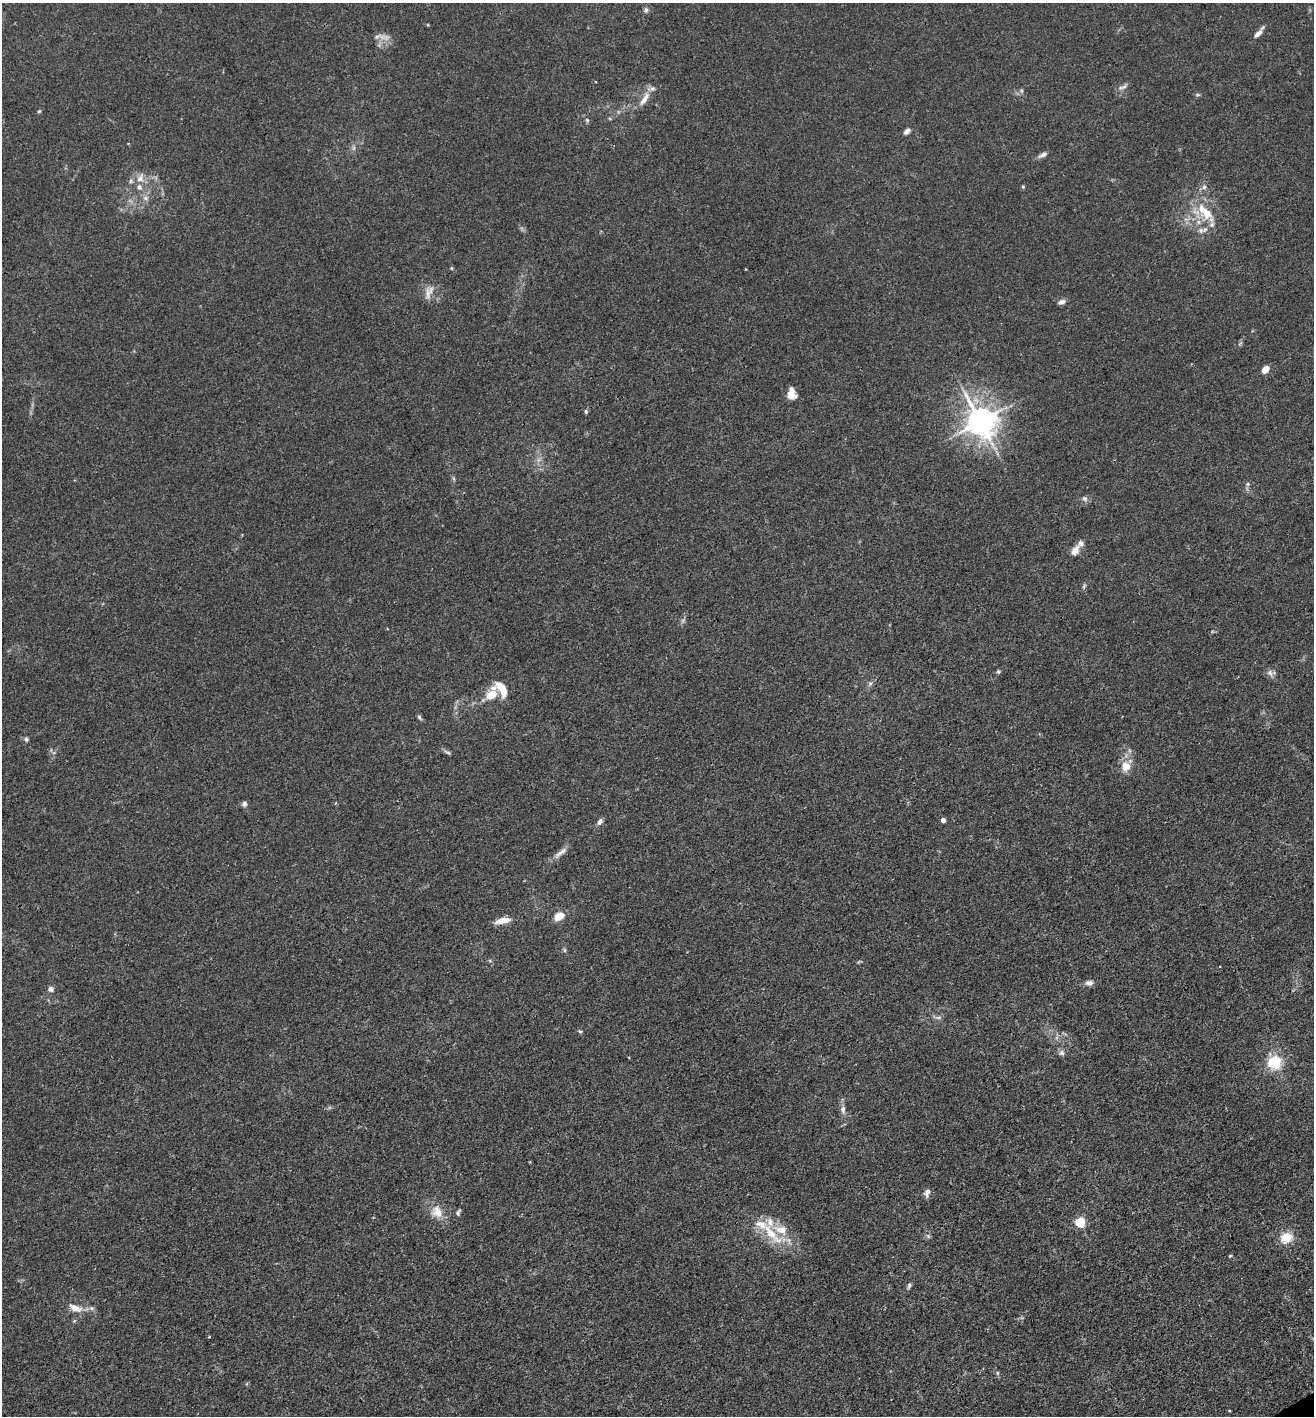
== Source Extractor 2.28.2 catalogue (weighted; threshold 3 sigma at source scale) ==
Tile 6 of 4 x 4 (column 2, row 2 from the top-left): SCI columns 1511-2822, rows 2912-4325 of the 5777 x 5823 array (HDU 1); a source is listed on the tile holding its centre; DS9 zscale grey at full resolution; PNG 1316 x 1418 px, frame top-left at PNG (2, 3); no overlay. Shown black and unused: <1% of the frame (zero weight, under 3 of 4 exposures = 7% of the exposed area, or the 3 px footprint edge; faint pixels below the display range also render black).
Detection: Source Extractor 2.28.2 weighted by HDU 2 'WHT'; one run over the whole footprint, this tile lists its part. Background 0.027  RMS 0.003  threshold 0.0137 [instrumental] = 3 sigma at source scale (4.5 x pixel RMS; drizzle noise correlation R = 1.50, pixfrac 1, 0.05/0.05 arcsec/px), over >= 5 px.
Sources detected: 78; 1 too faint to see at this stretch — not listed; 12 inside a brighter listed object's ellipse — not listed separately; the other 65 listed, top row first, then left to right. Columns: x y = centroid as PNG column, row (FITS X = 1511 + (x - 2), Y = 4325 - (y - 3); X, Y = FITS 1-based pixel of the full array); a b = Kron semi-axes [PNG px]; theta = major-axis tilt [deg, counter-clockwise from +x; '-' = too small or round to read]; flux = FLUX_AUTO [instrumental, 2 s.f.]
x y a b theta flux
646 10 7 5 -80 0.75
1258 34 12 6 42 1.8
377 36 14 5 25 1.3
595 82 3 3 - 0.5
1123 87 15 5 23 1.1
1198 95 7 4 0 0.45
644 99 21 7 54 3.2
39 111 5 4 - 0.36
587 120 7 5 -65 0.57
907 131 8 5 45 1.3
1043 155 13 5 25 1.3
140 178 11 10 - 2.6
1023 187 5 4 - 0.37
1204 187 6 6 - 0.86
146 198 9 6 -15 1.2
1202 209 19 12 -77 6.3
1212 225 8 7 - 1.2
1201 230 9 7 82 1.3
451 268 5 3 - 0.32
429 292 20 10 71 2.7
1062 302 10 6 16 1.2
1265 369 8 5 44 3
792 390 22 7 -73 2.4
586 411 5 5 - 0.59
980 421 10 8 -54 490
454 479 6 4 -71 0.45
1248 484 6 5 - 0.52
1085 499 9 7 -44 0.99
1075 550 15 8 55 2.6
1084 586 9 4 72 0.57
998 671 5 5 - 0.5
1270 673 10 7 -64 1.3
870 683 6 5 - 0.68
501 688 20 9 -58 5.2
491 695 10 8 33 5.2
419 717 8 4 -61 0.6
26 739 6 5 - 0.63
448 752 8 3 -19 0.6
1126 766 15 11 55 4.3
244 804 7 6 - 0.91
943 820 4 4 - 1.8
600 822 9 6 58 1.1
561 852 23 6 39 2.2
559 916 10 7 29 4.5
503 920 18 7 12 3.4
565 950 6 4 -89 0.48
1089 983 10 7 4 1.4
51 989 7 6 - 1.2
938 1017 11 4 -4 0.81
580 1031 6 4 -1 0.41
1062 1053 8 8 - 1
1275 1062 6 6 - 45
843 1110 12 7 -88 1.5
927 1193 11 7 73 1.3
437 1212 19 14 -64 4.7
458 1212 8 5 65 0.72
1080 1222 5 5 - 22
770 1232 36 12 -53 9.7
928 1236 6 5 - 0.56
1287 1237 13 11 19 5.7
1230 1256 4 4 - 0.32
909 1285 8 5 76 0.66
75 1308 18 9 -23 3.4
92 1308 7 5 -1 0.76
997 1373 6 4 -89 0.45